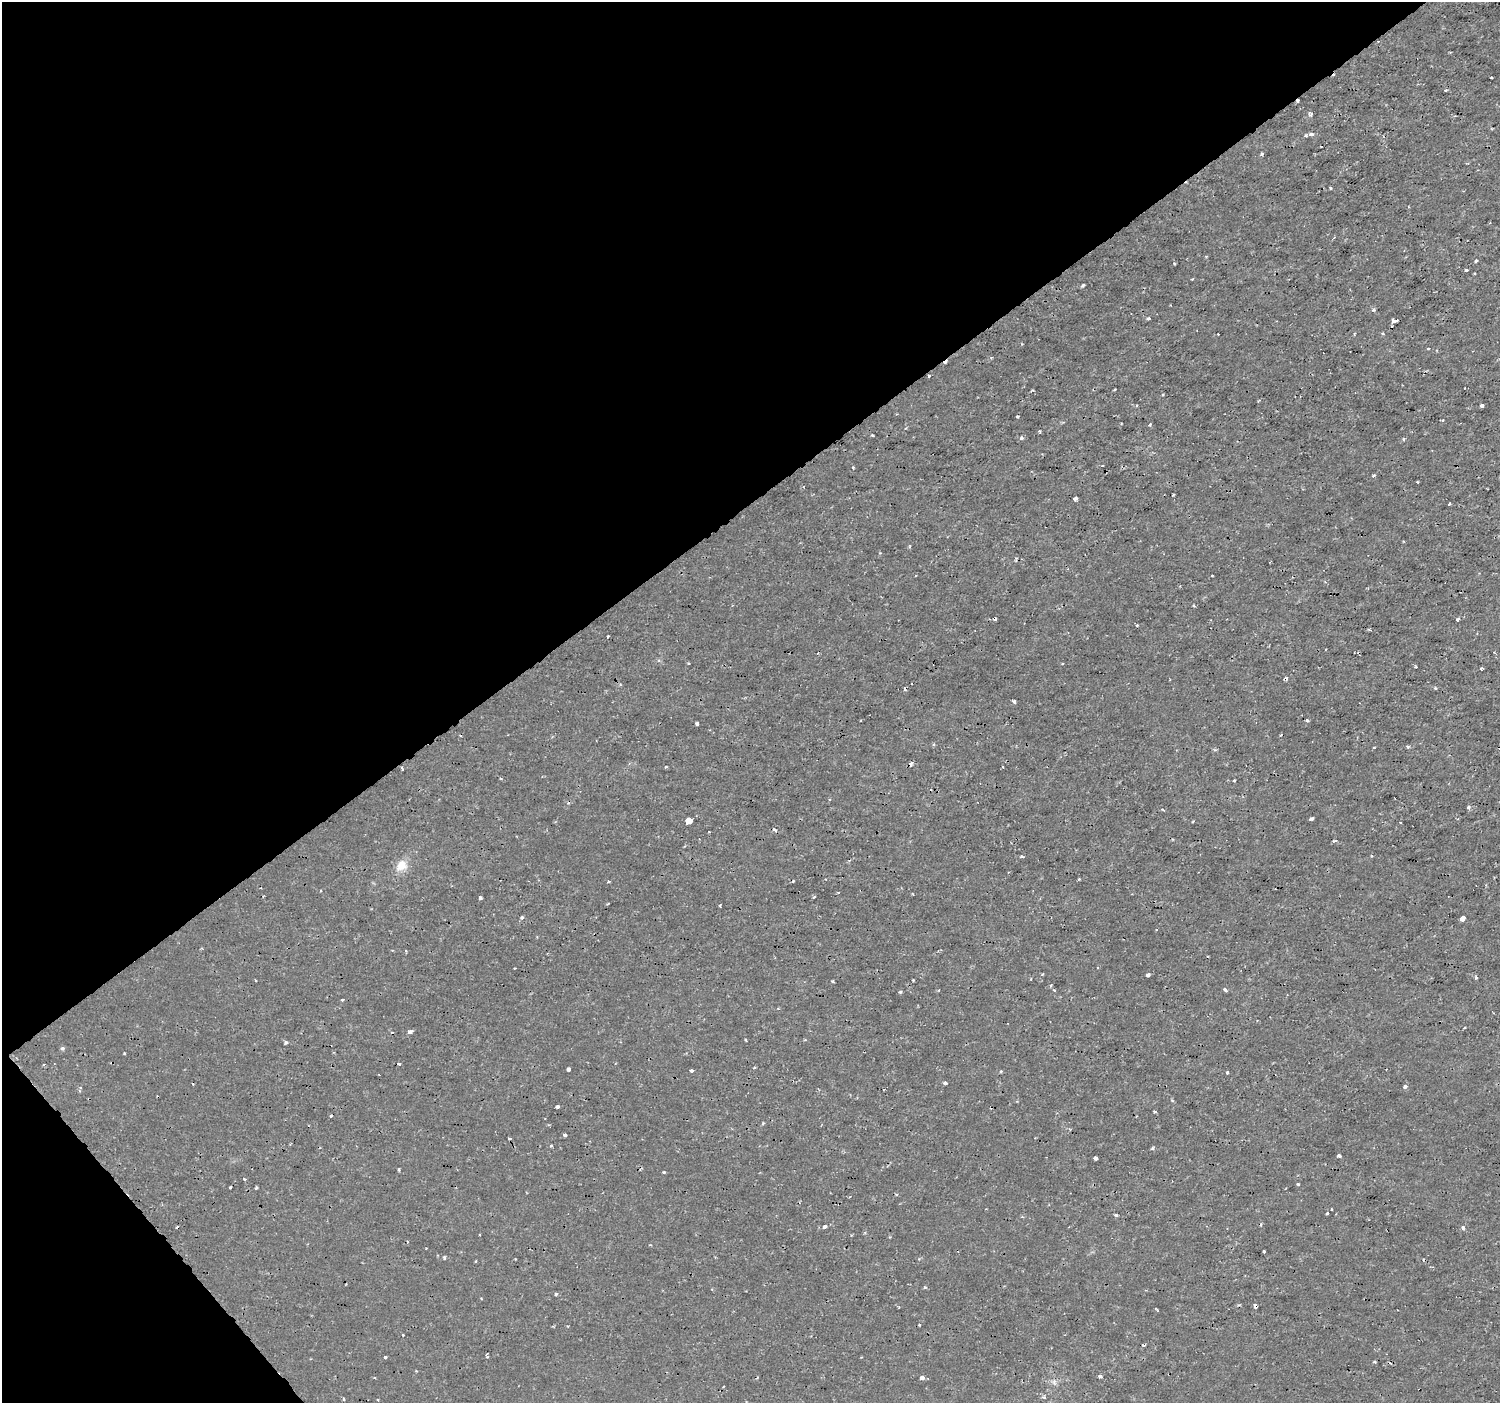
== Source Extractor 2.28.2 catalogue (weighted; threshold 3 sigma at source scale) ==
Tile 5 of 4 x 4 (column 1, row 2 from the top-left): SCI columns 1-1498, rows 2942-4342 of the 5994 x 5944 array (HDU 1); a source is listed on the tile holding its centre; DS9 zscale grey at full resolution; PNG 1502 x 1405 px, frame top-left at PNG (2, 2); no overlay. Shown black and unused: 39% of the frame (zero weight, under 2 of 3 exposures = <1% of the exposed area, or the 3 px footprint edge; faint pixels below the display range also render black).
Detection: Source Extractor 2.28.2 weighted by HDU 2 'WHT'; one run over the whole footprint, this tile lists its part. Background 3.36e-04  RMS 0.0011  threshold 0.00488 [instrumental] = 3 sigma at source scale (4.5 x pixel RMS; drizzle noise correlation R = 1.50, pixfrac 1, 0.0396/0.0396 arcsec/px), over >= 5 px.
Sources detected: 144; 24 cosmic-ray / hot-pixel residue — not listed; the other 120 listed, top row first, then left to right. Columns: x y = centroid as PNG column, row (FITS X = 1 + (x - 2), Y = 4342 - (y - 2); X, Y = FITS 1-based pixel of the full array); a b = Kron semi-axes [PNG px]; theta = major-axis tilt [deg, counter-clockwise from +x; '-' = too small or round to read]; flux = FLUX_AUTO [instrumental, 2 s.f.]
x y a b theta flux
1491 77 3 3 - 0.16
1446 90 3 2 - 0.14
1311 114 6 4 64 0.31
1311 134 5 4 - 0.45
1261 154 4 3 - 0.26
1330 188 3 2 - 0.15
1206 256 4 3 - 0.11
1476 261 3 3 - 0.75
1466 270 4 3 - 0.57
1083 285 4 3 - 0.2
1373 310 5 4 - 0.15
1148 318 3 3 - 0.32
1394 321 6 3 9 1.1
1218 334 2 2 - 0.068
1354 334 4 2 - 0.11
1383 334 3 3 - 0.23
1428 348 4 2 - 0.11
929 376 3 3 - 0.31
1115 389 4 2 - 0.091
1032 391 5 3 - 0.11
1482 405 3 3 - 0.3
1018 417 3 3 - 0.2
1443 420 3 3 - 0.12
1039 431 4 3 - 0.12
872 435 3 2 - 0.19
1021 438 5 4 - 0.22
1404 439 5 3 - 0.13
853 467 3 3 - 0.11
1373 476 4 3 - 0.16
1173 495 3 3 - 0.19
1075 499 4 3 - 0.54
1450 503 3 3 - 0.26
910 546 5 3 - 0.12
1458 619 4 3 - 0.2
1136 625 3 3 - 0.2
1369 629 5 3 - 0.13
608 636 3 3 - 0.13
1481 669 3 3 - 0.25
1435 688 4 3 - 0.16
1014 701 4 3 - 0.4
1307 720 3 3 - 0.24
697 724 4 4 - 0.31
1374 747 3 2 - 0.086
1408 747 6 3 -31 0.15
402 768 4 3 - 0.11
1234 780 3 2 - 0.098
1468 807 4 4 - 0.24
1162 809 5 3 - 0.12
1311 818 4 3 - 0.25
689 821 4 4 - 43
775 830 6 4 -36 0.18
1335 841 4 3 - 0.19
1022 857 4 3 - 0.17
401 866 16 12 49 1.4
1079 879 3 3 - 0.09
609 882 3 2 - 0.13
838 892 3 2 - 0.14
814 897 4 3 - 0.15
480 898 3 3 - 0.39
608 904 3 2 - 0.12
720 905 3 2 - 0.11
522 917 4 3 - 0.28
1462 918 5 4 - 1.1
406 951 4 3 - 0.11
1042 974 3 3 - 0.14
1148 975 4 3 - 0.42
1476 978 4 3 - 0.18
256 980 3 3 - 0.21
913 980 3 2 - 0.1
1051 986 4 3 - 0.13
1225 990 4 3 - 0.54
900 992 5 4 - 0.14
342 1000 4 3 - 0.1
1464 1027 3 3 - 0.18
410 1032 5 3 - 0.65
746 1040 3 2 - 0.12
805 1040 3 3 - 0.096
286 1042 5 4 - 0.19
62 1048 5 5 - 0.22
44 1064 3 3 - 0.14
399 1064 3 2 - 0.21
568 1069 4 3 - 0.51
691 1070 3 3 - 0.46
1001 1071 4 4 - 0.11
1227 1073 3 3 - 0.2
945 1083 3 3 - 0.47
1405 1087 4 3 - 0.41
557 1106 4 3 - 0.46
1155 1111 3 3 - 0.23
763 1123 4 3 - 0.12
565 1135 4 3 - 0.53
551 1145 4 3 - 0.14
1153 1148 5 4 - 0.15
1339 1156 4 3 - 0.61
1095 1158 4 3 - 0.4
398 1170 3 2 - 0.14
664 1172 3 3 - 0.12
244 1179 3 3 - 0.7
1298 1184 3 3 - 0.21
230 1187 3 2 - 0.13
256 1188 3 3 - 0.17
1327 1213 4 3 - 0.2
1116 1215 3 3 - 0.19
825 1227 4 3 - 0.49
1463 1228 4 3 - 0.58
1264 1252 3 3 - 0.29
444 1257 4 3 - 0.2
476 1261 4 2 - 0.086
925 1287 4 4 - 0.13
556 1294 4 3 - 0.18
1255 1306 4 3 - 0.27
402 1335 3 3 - 0.32
1143 1345 3 3 - 0.14
487 1355 6 3 -88 0.21
385 1357 3 3 - 0.26
1374 1362 4 3 - 0.13
1100 1376 4 3 - 0.25
922 1378 4 3 - 0.55
1054 1382 7 7 - 0.34
344 1399 5 3 - 0.09
Overlapping masked pixels (flux is a lower limit): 2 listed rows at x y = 929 376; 1255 1306
Unlisted compact peaks at least as high as the median listed source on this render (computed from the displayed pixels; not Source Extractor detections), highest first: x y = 832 981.